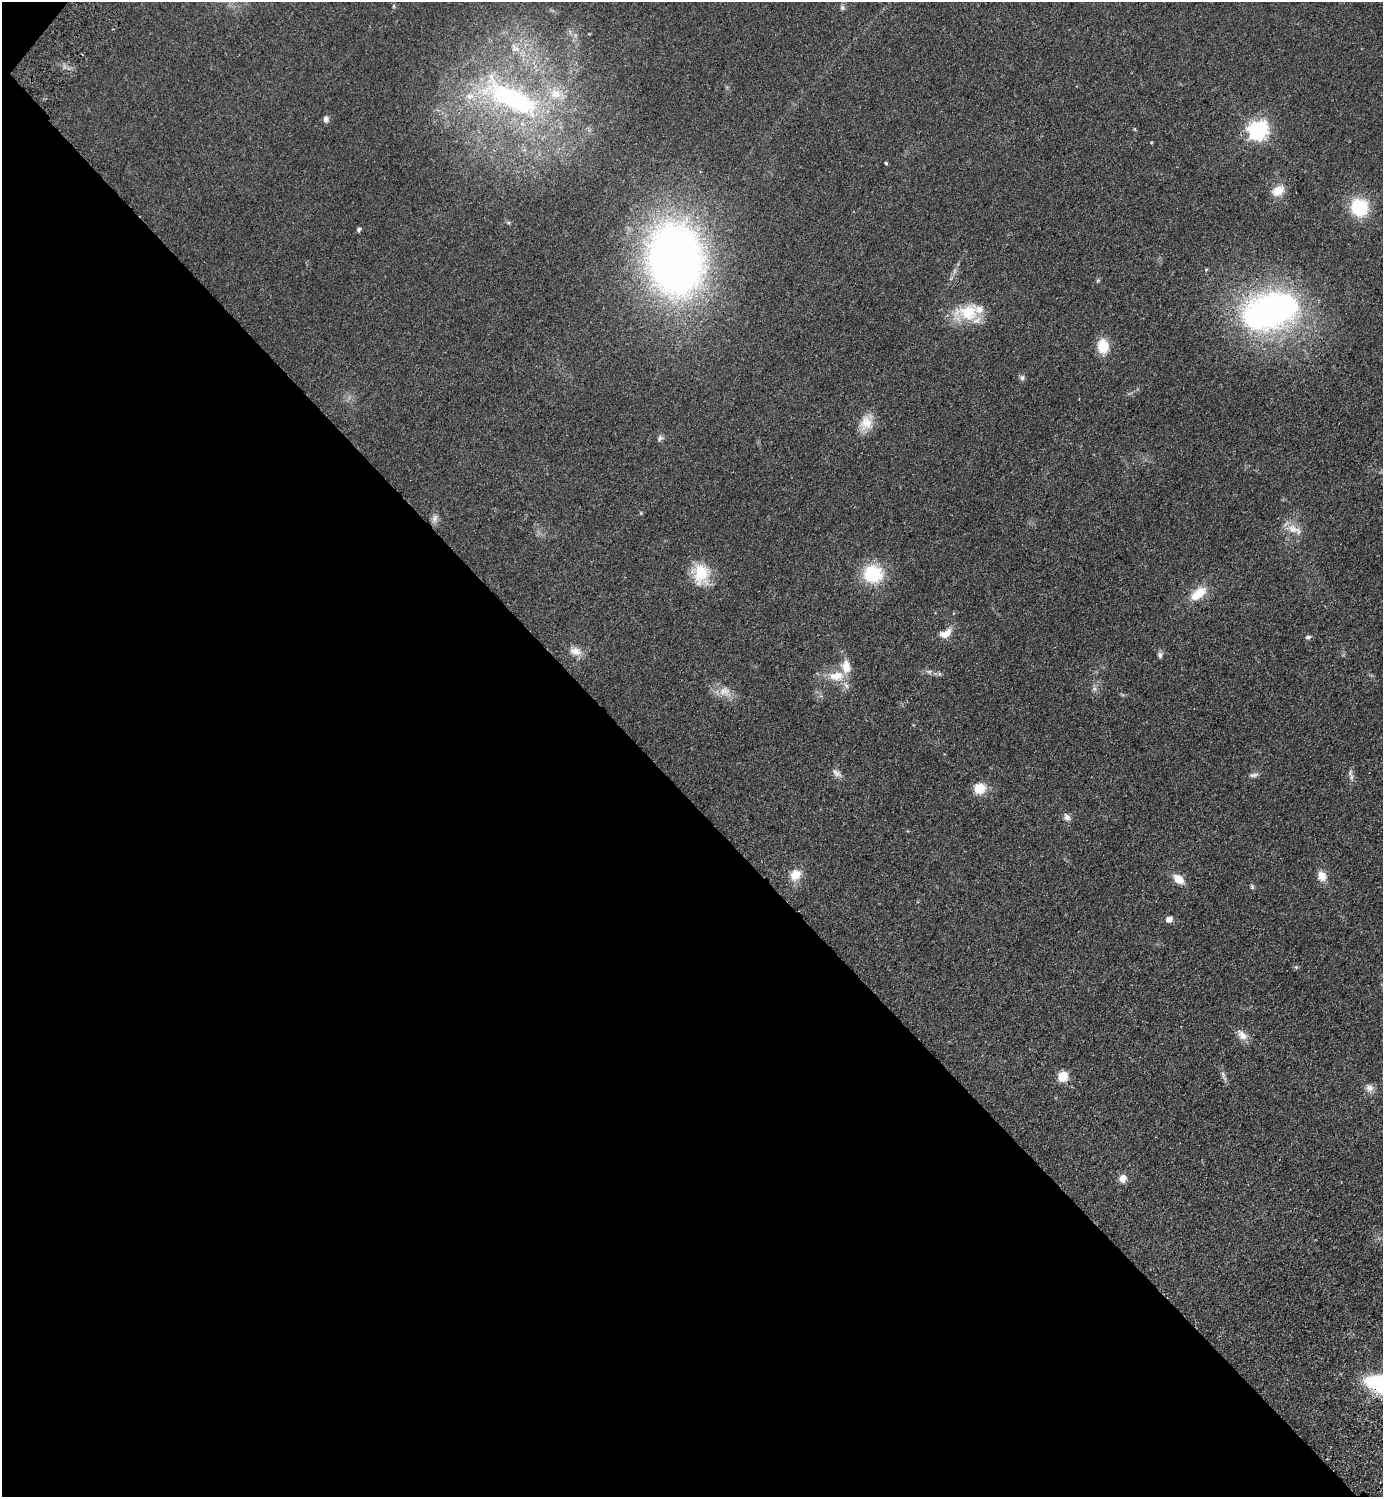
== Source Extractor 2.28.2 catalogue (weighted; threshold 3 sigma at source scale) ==
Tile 9 of 4 x 4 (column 1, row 3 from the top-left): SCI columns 344-1724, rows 1537-3031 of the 6070 x 6064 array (HDU 1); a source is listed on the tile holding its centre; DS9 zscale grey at full resolution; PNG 1385 x 1499 px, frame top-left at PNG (2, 2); no overlay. Shown black and unused: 47% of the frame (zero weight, under 2 of 3 exposures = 3% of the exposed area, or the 3 px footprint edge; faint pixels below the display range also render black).
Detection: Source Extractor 2.28.2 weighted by HDU 2 'WHT'; one run over the whole footprint, this tile lists its part. Background 0.0826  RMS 0.0081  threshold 0.0362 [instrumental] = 3 sigma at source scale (4.5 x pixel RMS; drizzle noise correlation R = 1.50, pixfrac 1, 0.05/0.05 arcsec/px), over >= 5 px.
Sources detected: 54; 1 too faint to see at this stretch — not listed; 4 inside a brighter listed object's ellipse — not listed separately; the other 49 listed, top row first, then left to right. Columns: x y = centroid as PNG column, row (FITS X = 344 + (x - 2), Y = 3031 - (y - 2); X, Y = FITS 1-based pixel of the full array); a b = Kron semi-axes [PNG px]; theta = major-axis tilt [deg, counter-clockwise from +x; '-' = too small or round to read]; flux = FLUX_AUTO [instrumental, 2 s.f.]
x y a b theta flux
394 6 6 4 -90 0.91
842 8 7 5 -70 1.5
515 48 15 10 -46 7.8
511 98 89 31 -26 170
326 119 9 6 89 2.6
1134 129 4 4 - 0.85
1257 130 8 7 - 330
886 163 4 3 - 1
1278 191 18 12 33 9.8
1359 207 16 15 - 43
359 229 5 5 - 1.7
676 260 56 42 -83 630
1206 269 4 3 - 1.1
1098 280 7 4 58 1
1270 311 57 35 16 270
968 312 35 21 14 30
1103 346 13 10 -83 20
1022 378 8 7 - 1.9
866 423 21 17 70 13
660 438 8 7 - 2.2
435 518 13 7 75 3.5
1293 529 17 11 -30 9.1
701 574 26 21 -82 24
873 574 23 21 -6 35
1198 593 23 11 39 16
945 633 18 11 29 7.8
1308 637 8 5 14 1.5
575 651 17 11 -13 7.1
1160 655 9 6 -84 2
929 671 7 4 0 1.7
836 676 21 13 6 14
1094 689 7 4 18 1.4
724 691 17 14 -5 9.1
837 773 15 8 -35 3.8
1254 775 12 5 8 2.5
1351 777 9 4 -82 2.3
979 788 6 5 - 56
1067 817 10 8 -59 3.3
795 875 13 11 44 11
1322 876 13 10 -69 7.4
1178 879 12 8 -38 10
1252 887 7 5 -64 1.2
1169 919 5 5 - 7.2
1296 967 5 5 - 1.1
1242 1035 17 9 -46 6.6
1223 1074 11 5 -75 2.6
1062 1076 6 5 - 40
1369 1088 11 10 - 4.4
1123 1178 9 8 - 5.9